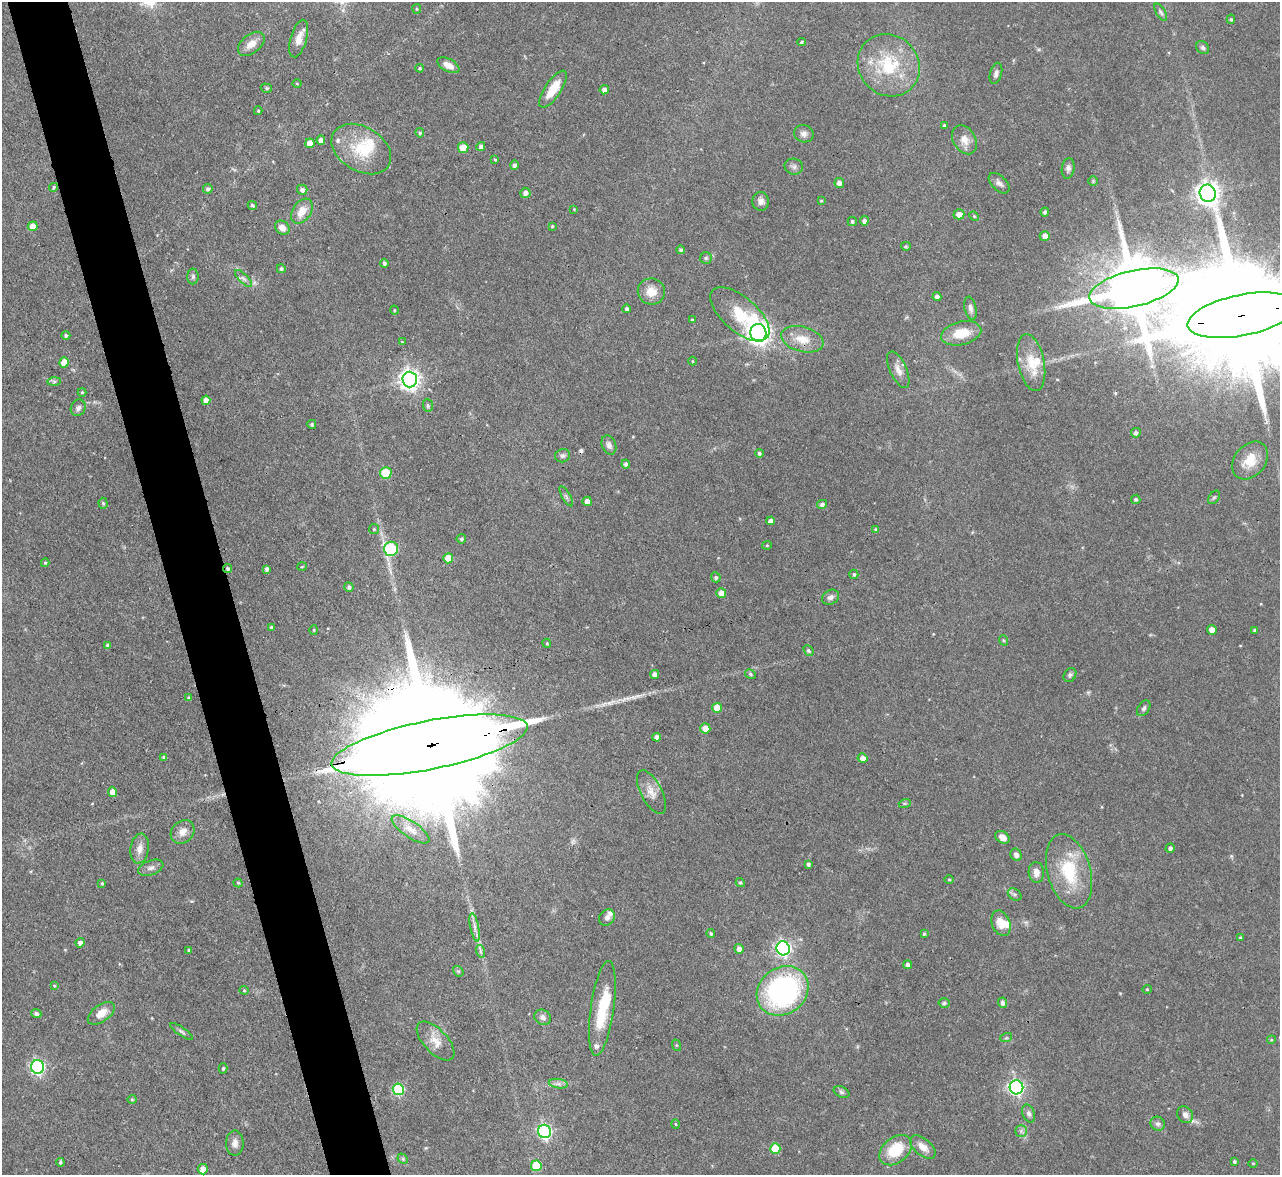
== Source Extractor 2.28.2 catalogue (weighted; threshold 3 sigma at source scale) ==
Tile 11 of 4 x 4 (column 3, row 3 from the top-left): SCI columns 2557-3834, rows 1314-2486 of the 5112 x 5093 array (HDU 1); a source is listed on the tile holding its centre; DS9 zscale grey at full resolution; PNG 1282 x 1177 px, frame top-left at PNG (2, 2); each listed source drawn as its Kron ellipse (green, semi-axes under 4 px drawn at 4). Shown black and unused: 5% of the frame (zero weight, under 3 of 4 exposures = <1% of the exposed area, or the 3 px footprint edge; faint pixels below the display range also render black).
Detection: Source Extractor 2.28.2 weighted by HDU 2 'WHT'; one run over the whole footprint, this tile lists its part. Background 0.0965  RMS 0.0042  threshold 0.019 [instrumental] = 3 sigma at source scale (4.5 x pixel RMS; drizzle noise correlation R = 1.50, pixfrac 1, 0.05/0.05 arcsec/px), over >= 5 px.
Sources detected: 208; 2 inside a brighter object's white glare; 1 cosmic-ray / hot-pixel residue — neither listed nor drawn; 5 inside a brighter listed object's ellipse — not listed separately; the other 200 listed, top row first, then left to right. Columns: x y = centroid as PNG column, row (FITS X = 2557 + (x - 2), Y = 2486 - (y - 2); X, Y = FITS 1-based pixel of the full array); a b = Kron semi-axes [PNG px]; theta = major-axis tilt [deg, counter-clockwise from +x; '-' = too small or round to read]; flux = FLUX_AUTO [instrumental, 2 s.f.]
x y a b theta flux
417 9 4 4 - 0.53
1161 12 10 4 -60 1
1231 19 4 4 - 0.61
299 39 19 8 74 4.5
801 42 4 3 - 0.54
251 44 15 9 39 4.3
1203 47 7 5 -45 1
448 65 12 6 -28 3.5
889 65 32 29 -48 24
420 68 4 3 - 0.5
996 73 11 6 75 1.6
297 84 5 3 - 0.41
266 88 6 4 -18 0.74
553 89 21 8 56 9.5
604 90 5 4 - 1.9
258 111 4 3 - 0.58
944 125 4 3 - 0.59
420 133 5 4 - 0.77
804 134 10 8 -21 1.9
321 140 4 4 - 2.1
964 140 15 11 -61 4.4
310 143 5 4 - 5
481 146 4 4 - 1.3
463 148 5 5 - 6.4
361 149 32 22 -31 17
495 160 4 3 - 0.38
514 165 5 4 - 1.3
794 167 9 8 - 1.4
1068 168 10 6 82 1.5
1093 181 5 4 - 0.53
839 183 5 4 - 2.1
999 183 12 7 -44 2
54 187 4 4 - 0.84
208 189 5 5 - 1.1
302 190 5 5 - 1.5
525 193 5 5 - 1.8
1208 193 9 8 - 330
761 201 9 8 - 2.2
821 201 4 4 - 0.42
252 205 5 4 - 1
574 209 3 3 - 0.32
302 211 14 9 56 5.7
1045 212 4 4 - 1
959 214 5 5 - 3.5
974 216 5 4 - 0.5
852 221 5 4 - 0.81
864 221 4 4 - 1.5
33 226 5 5 - 3.8
552 226 3 3 - 0.44
282 228 8 6 -39 3.1
1045 236 5 5 - 2.3
906 246 5 4 - 0.53
681 250 4 4 - 0.98
706 258 6 6 - 0.71
384 263 4 4 - 0.98
281 269 4 4 - 0.82
193 276 8 6 89 1
243 278 11 4 -45 1.4
1134 289 45 18 13 4000
651 291 13 13 - 5.6
937 297 4 4 - 1.8
970 308 12 6 -78 1.8
627 309 4 4 - 1.1
394 310 4 3 - 0.33
740 314 36 17 -41 16
1242 315 55 20 11 20000
692 320 3 3 - 0.46
758 333 9 8 - 350
961 333 20 11 13 9.7
66 335 4 4 - 0.87
802 339 21 12 -15 7.8
402 342 4 4 - 0.31
693 361 4 3 - 0.33
64 362 5 5 - 5.2
1031 363 29 13 -78 9.6
898 370 19 8 -66 3.4
410 379 8 7 - 240
54 381 7 4 0 0.77
82 392 4 4 - 0.48
206 400 4 4 - 2.8
428 405 6 5 - 0.77
78 408 8 7 - 1.4
312 424 4 4 - 0.83
1136 433 5 5 - 1.3
609 445 10 7 -68 1.8
759 453 4 4 - 0.98
563 456 7 6 - 1.1
1250 461 21 15 51 8.6
626 464 4 4 - 1.1
386 473 6 6 - 13
566 496 11 3 -59 0.76
1214 497 7 5 53 0.7
1136 499 4 4 - 0.82
587 501 4 4 - 2.5
103 503 5 4 - 0.64
822 504 5 4 - 1.2
771 521 4 4 - 1.9
374 529 5 5 - 0.65
876 530 4 3 - 0.98
461 539 5 4 - 0.87
767 545 5 4 - 0.44
391 549 7 7 - 34
448 558 5 5 - 7.3
45 563 4 3 - 0.66
302 567 5 3 - 0.41
228 569 4 4 - 0.93
267 569 4 3 - 1.3
854 574 5 4 - 0.8
716 577 5 4 - 0.99
349 587 5 4 - 1.2
721 593 5 5 - 3.4
830 597 9 7 31 1.7
271 627 3 3 - 0.57
314 630 5 3 - 0.42
1212 630 5 4 - 3
1255 630 3 3 - 0.7
1003 640 5 3 - 0.46
547 643 4 4 - 0.54
108 645 4 3 - 1
808 651 6 4 -50 0.76
655 674 4 4 - 2.6
750 674 6 4 -26 0.74
1070 675 7 6 - 0.89
189 698 3 3 - 0.7
717 708 5 5 - 6.1
1144 708 9 5 57 1
705 728 5 5 - 3.9
657 737 4 4 - 1.9
430 745 100 24 11 37000
164 758 4 4 - 1.2
862 758 5 5 - 2.4
113 792 5 4 - 4.2
651 792 24 10 -62 4.7
905 803 6 4 18 0.62
410 829 22 8 -34 4.7
182 832 13 10 44 3.5
1002 837 8 5 -34 2.6
1170 848 5 4 - 1.3
140 849 15 9 80 3.3
1016 855 6 5 - 1.5
808 864 4 4 - 0.87
151 868 13 7 20 2
1069 871 38 21 -74 22
1036 872 10 7 -86 2.7
949 879 5 3 - 0.45
102 883 4 4 - 0.53
238 883 4 4 - 0.54
740 883 5 4 - 0.66
1015 894 7 5 -33 1
607 917 8 7 - 1.8
1001 923 13 9 -67 5.5
475 927 14 3 -78 2
711 934 4 3 - 0.69
924 934 3 3 - 0.66
1240 937 4 4 - 0.53
80 943 4 4 - 1.6
783 948 7 6 - 110
739 949 5 4 - 1.9
189 950 4 3 - 0.48
480 951 6 4 -72 0.83
908 965 4 4 - 1.4
458 971 6 4 -41 0.67
54 986 4 4 - 0.4
1147 989 4 4 - 0.47
244 990 4 4 - 0.49
783 991 27 23 37 86
944 1003 5 4 - 0.66
1002 1003 5 4 - 1.5
602 1008 48 11 82 18
101 1013 15 8 36 5.2
36 1014 5 4 - 1.2
543 1017 8 7 - 1.8
181 1031 13 3 -33 0.95
1006 1038 6 4 18 0.57
1271 1040 4 3 - 0.39
435 1041 24 12 -47 5.6
676 1045 6 4 -71 0.49
37 1067 7 6 - 92
223 1068 5 4 - 0.66
558 1084 9 4 -8 1.4
1016 1087 7 7 - 95
398 1089 6 5 - 35
841 1092 8 5 -27 0.92
132 1099 4 4 - 0.44
1029 1113 9 6 -68 1.4
1185 1115 9 7 -53 2
675 1124 5 3 - 0.44
1158 1124 7 6 - 1.3
544 1131 7 6 - 84
1021 1131 6 5 - 0.99
235 1143 12 8 90 2.5
923 1147 15 8 -40 3.9
775 1149 5 5 - 15
896 1150 18 12 39 15
403 1159 6 4 -47 0.73
1234 1161 3 3 - 0.73
60 1162 4 3 - 0.78
1253 1163 4 3 - 0.37
536 1166 5 5 - 16
203 1169 5 5 - 3.5
Overlapping masked pixels (flux is a lower limit): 4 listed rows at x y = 1134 289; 1242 315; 228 569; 430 745
Isophote crosses this tile's border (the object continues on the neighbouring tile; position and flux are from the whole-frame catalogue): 1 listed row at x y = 1242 315